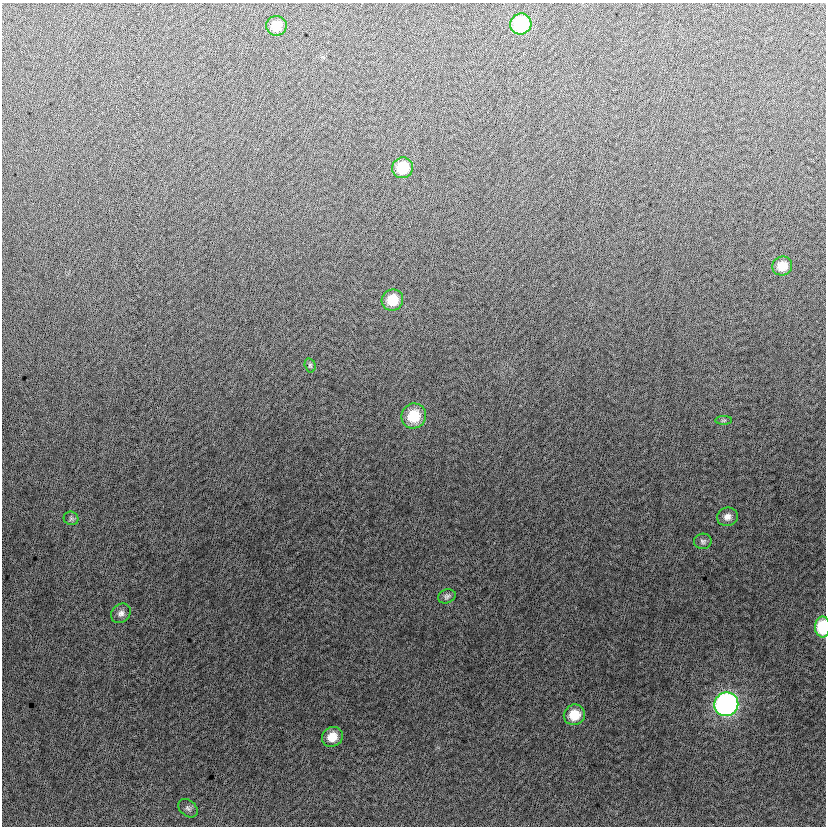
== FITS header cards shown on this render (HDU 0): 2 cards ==
NAXIS1  =                  824
NAXIS2  =                  824

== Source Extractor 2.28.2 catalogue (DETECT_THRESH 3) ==
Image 824 x 824 px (HDU 0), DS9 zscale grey, 1 PNG px = 1 image px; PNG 828 x 828 px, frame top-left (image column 1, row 824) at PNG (2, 3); each listed source drawn as its Kron ellipse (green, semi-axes under 4 px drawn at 4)
Background -7.7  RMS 12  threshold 37.4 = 3 sigma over >= 5 px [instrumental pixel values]
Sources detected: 18; all 18 listed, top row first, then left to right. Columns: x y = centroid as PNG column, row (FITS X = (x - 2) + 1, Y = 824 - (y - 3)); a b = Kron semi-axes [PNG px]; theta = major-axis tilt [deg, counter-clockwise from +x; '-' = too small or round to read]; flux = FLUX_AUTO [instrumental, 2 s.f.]
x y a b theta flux
521 24 11 10 - 62000
276 26 10 10 - 13000
403 168 10 10 - 27000
782 266 10 9 - 13000
392 300 11 10 - 21000
310 365 7 5 -74 1300
414 416 13 12 - 28000
724 420 8 4 1 1500
727 517 10 9 - 5100
71 518 7 6 - 2000
703 541 9 7 6 2600
447 596 9 7 22 2500
121 613 11 8 48 4200
823 627 10 7 89 38000
726 704 12 11 - 280000
574 715 10 10 - 19000
332 737 11 9 35 13000
188 808 11 7 -40 2900
At the frame edge (FLAGS 8, measured only in part): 1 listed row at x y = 823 627